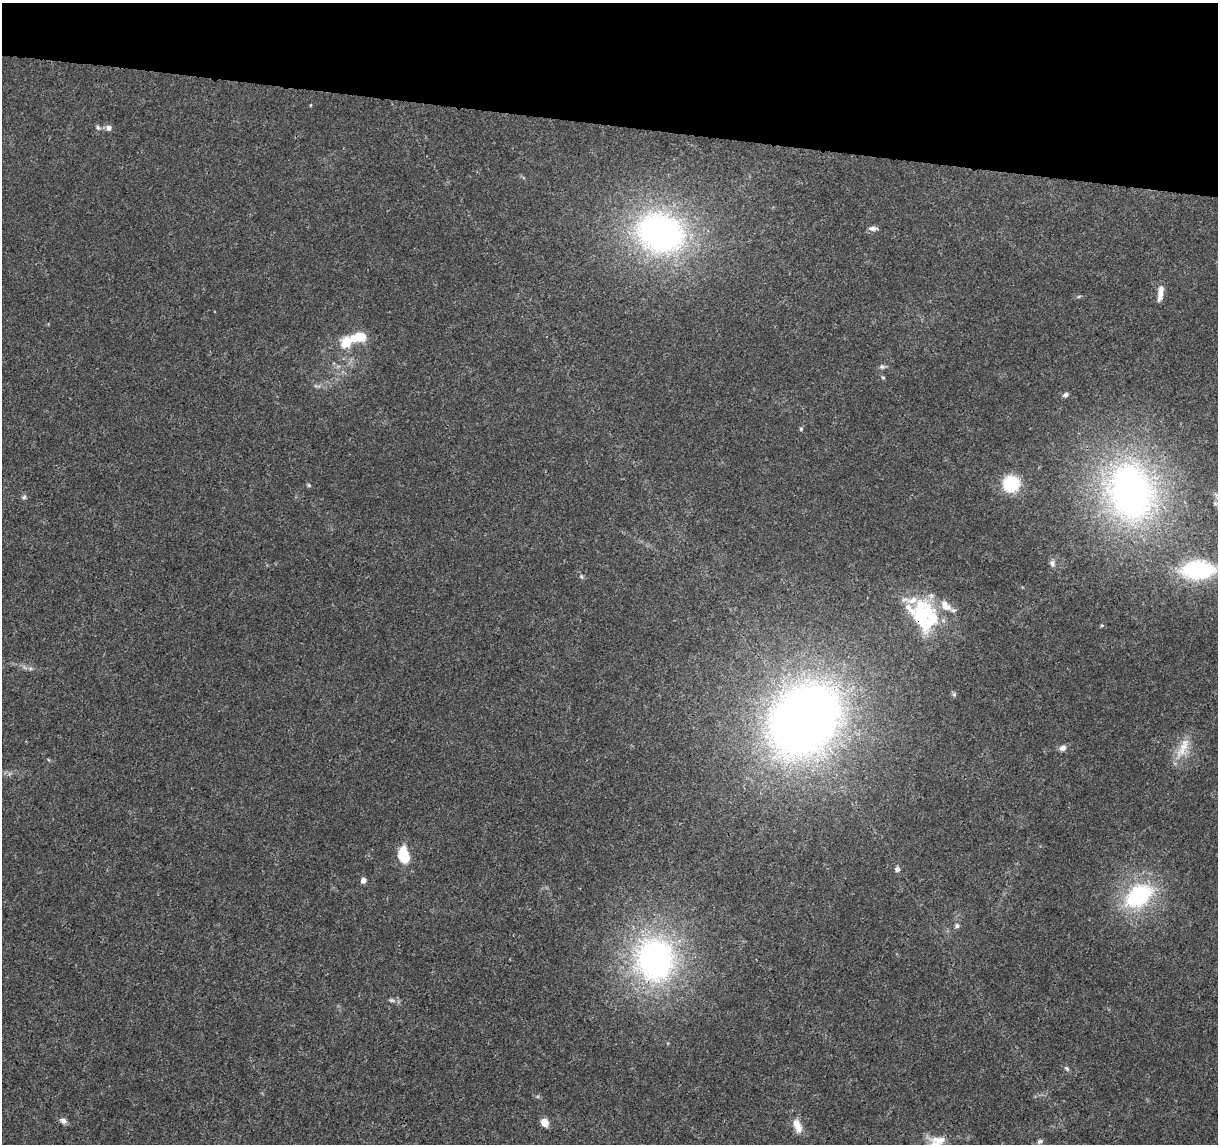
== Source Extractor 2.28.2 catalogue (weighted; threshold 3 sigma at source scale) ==
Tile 2 of 4 x 4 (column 2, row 1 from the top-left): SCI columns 1219-2434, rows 3658-4799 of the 4875 x 5084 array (HDU 1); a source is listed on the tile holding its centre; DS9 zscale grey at full resolution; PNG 1220 x 1146 px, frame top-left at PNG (2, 3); no overlay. Shown black and unused: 11% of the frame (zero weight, under 3 of 5 exposures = <1% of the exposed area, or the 3 px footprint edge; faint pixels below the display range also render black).
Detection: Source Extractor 2.28.2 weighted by HDU 2 'WHT'; one run over the whole footprint, this tile lists its part. Background 0.007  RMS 0.0012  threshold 0.00538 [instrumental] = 3 sigma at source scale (4.5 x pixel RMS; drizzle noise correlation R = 1.50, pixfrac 1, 0.0396/0.0396 arcsec/px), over >= 5 px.
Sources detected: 45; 2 too faint to see at this stretch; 2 inside a brighter object's white glare — not listed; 5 inside a brighter listed object's ellipse — not listed separately; the other 36 listed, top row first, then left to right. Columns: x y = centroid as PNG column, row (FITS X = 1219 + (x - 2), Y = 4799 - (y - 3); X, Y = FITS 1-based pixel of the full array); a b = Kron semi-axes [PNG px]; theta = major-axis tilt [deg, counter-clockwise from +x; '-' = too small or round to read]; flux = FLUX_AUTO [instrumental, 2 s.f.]
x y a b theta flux
311 105 5 3 - 0.09
98 127 7 5 -68 0.23
109 128 7 6 - 0.57
873 228 12 6 0 0.45
660 233 53 42 -21 38
1160 293 19 6 82 1.1
359 337 17 9 5 3.1
882 367 8 7 - 0.31
883 377 6 4 -67 0.18
1066 395 7 5 23 0.33
801 429 5 4 - 0.18
1011 484 14 14 - 6.3
309 485 5 4 - 0.15
1131 492 60 48 -75 54
24 497 7 5 33 0.25
1052 563 9 7 -69 0.48
1198 570 30 17 2 15
581 576 5 5 - 0.2
910 600 66 31 -19 6.9
1102 625 5 3 - 0.13
954 694 7 5 -69 0.22
804 720 76 60 49 110
1184 745 36 11 62 2.3
1063 748 9 8 - 0.5
403 855 14 9 -73 4.8
897 869 6 6 - 0.38
363 880 5 4 - 0.81
1139 896 33 22 34 13
957 926 6 6 - 0.29
655 959 46 41 -82 37
1067 1068 8 5 -42 0.24
63 1121 9 6 -24 0.51
545 1123 8 6 -49 1.4
796 1123 14 10 -60 1.2
1040 1141 7 5 44 0.28
935 1144 23 15 29 2.7
Isophote crosses this tile's border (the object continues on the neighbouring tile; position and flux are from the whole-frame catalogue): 1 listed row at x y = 935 1144